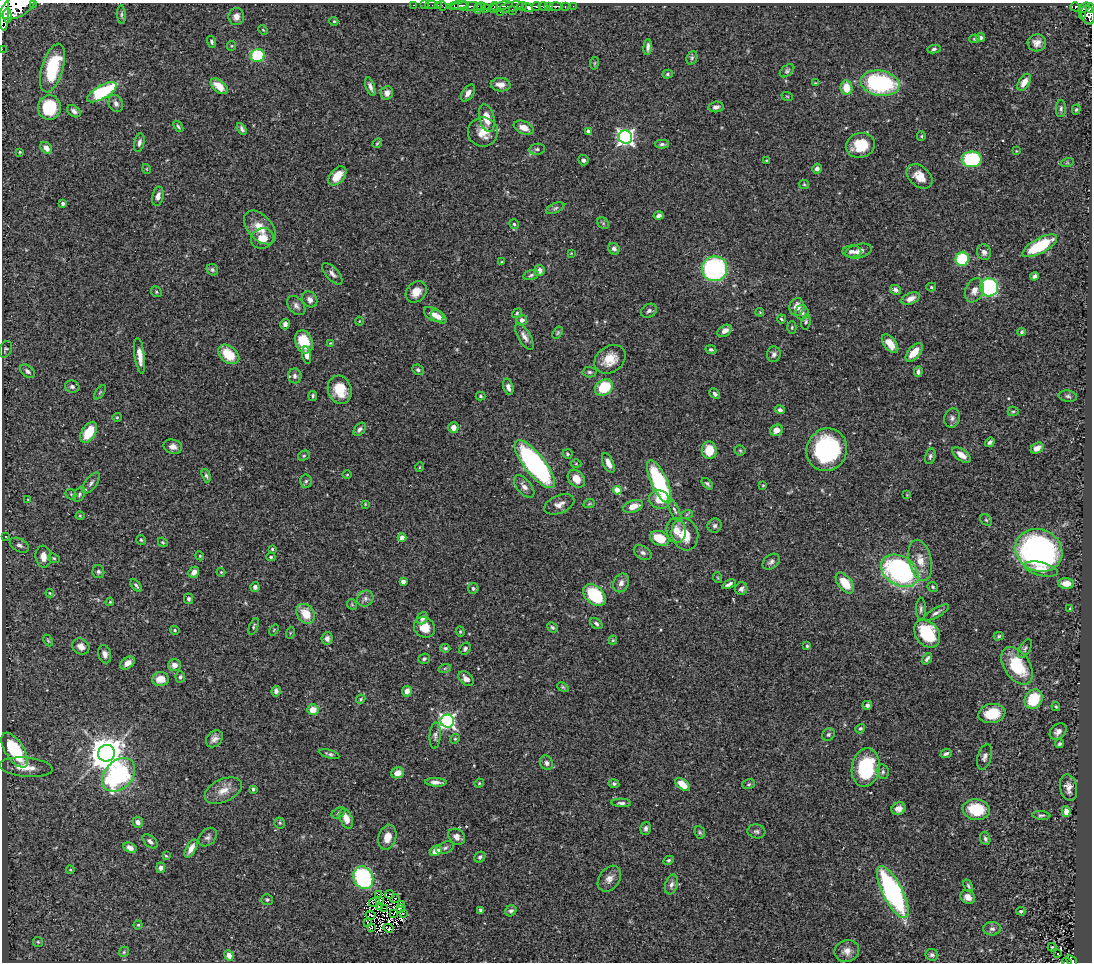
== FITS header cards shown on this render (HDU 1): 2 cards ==
NAXIS1  =                 1090
NAXIS2  =                  960

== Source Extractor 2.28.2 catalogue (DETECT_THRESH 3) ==
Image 1090 x 960 px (HDU 1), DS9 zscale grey, 1 PNG px = 1 image px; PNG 1094 x 964 px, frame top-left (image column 1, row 960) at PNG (2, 3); each listed source drawn as its Kron ellipse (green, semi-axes under 4 px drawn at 4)
Background 0.609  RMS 0.028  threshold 0.0827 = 3 sigma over >= 5 px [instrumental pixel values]
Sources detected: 386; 4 with non-positive FLUX_AUTO (blend fragments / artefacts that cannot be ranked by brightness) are neither listed nor drawn; the other 382 listed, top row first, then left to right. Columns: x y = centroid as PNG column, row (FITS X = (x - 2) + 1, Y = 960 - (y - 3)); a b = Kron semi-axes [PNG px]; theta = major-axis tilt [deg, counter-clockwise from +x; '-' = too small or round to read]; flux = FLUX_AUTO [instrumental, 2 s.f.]
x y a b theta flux
34 4 3 2 - 90
413 5 3 2 - 18
425 5 2 2 - 11
431 5 6 2 0 17
438 5 2 2 - 21
463 5 5 3 - 690
18 6 18 10 30 4500
442 6 5 4 - 33
458 6 10 4 9 530
470 6 20 4 -1 590
502 6 11 4 12 240
522 6 5 3 - 640
536 6 4 3 - 360
543 6 5 3 - 440
548 6 4 3 - 250
556 6 7 3 0 170
565 6 3 3 - 110
573 6 2 2 - 11
481 7 4 3 - 10
493 7 5 2 - 110
511 7 13 4 14 350
1075 7 5 4 - 140
1084 7 6 4 41 210
478 8 5 3 - 47
528 8 5 4 - 810
1090 8 5 3 - 280
486 9 4 3 - 130
4 10 21 5 -89 3300
512 11 3 2 - 130
500 12 2 2 - 14
122 15 9 4 -86 3.4
1088 15 10 6 -72 560
7 16 7 4 -87 820
1083 16 3 3 - 43
236 17 8 8 - 12
334 21 4 4 - 2.3
263 30 5 3 - 1.7
980 38 4 4 - 4.6
974 39 5 4 - 2.3
212 42 6 4 -73 3.6
1037 43 9 8 - 12
231 46 5 4 - 2.1
648 47 8 3 86 6.2
2 49 2 2 - 6.2
934 49 6 4 10 3.9
257 55 7 6 - 100
692 58 7 5 69 3.6
594 63 6 3 81 1.9
53 68 25 10 74 99
787 71 8 5 38 3.9
668 74 5 4 - 3
1024 82 9 5 59 19
815 83 3 3 - 1.4
880 83 20 12 -10 220
501 85 10 7 -4 16
219 86 10 6 -41 31
370 87 10 4 -71 7
846 88 7 6 - 32
102 92 16 6 30 180
387 93 7 6 - 12
468 93 9 5 56 9.8
787 96 6 3 -19 1.8
116 103 9 7 -63 8
49 107 12 11 - 90
716 107 8 5 6 7.9
1061 109 8 5 89 4.7
1076 110 5 4 - 2.9
74 111 7 5 -39 7.2
487 118 14 7 -76 25
178 126 6 3 -53 2.7
524 128 10 6 -22 18
242 129 6 4 -59 5
588 131 4 3 - 12
483 132 15 14 - 29
921 136 5 4 - 2.4
625 137 7 6 - 610
139 143 9 5 77 6.2
377 143 5 4 - 2.4
662 144 7 4 -2 4.4
860 145 15 12 16 48
46 148 7 5 -48 13
537 149 8 5 8 4.5
1016 151 3 3 - 1.6
20 152 4 3 - 1.8
972 159 10 8 0 200
583 160 5 5 - 6
767 160 4 3 - 1.9
1067 163 6 4 18 2.8
817 168 5 4 - 6.9
147 169 5 3 - 1.5
337 176 11 7 49 28
919 176 14 10 -41 24
804 184 5 4 - 2.2
158 196 10 5 78 9.8
63 203 3 3 - 5.9
555 208 9 5 25 4.6
659 215 5 4 - 6.1
603 223 6 5 - 3.4
514 224 5 4 - 3
260 227 20 12 -49 32
262 238 11 10 - 25
1040 246 19 7 29 100
614 249 6 5 - 5.6
852 251 9 6 0 7.4
859 251 13 7 14 13
984 252 8 7 - 8.5
571 253 3 3 - 1.3
962 259 7 6 - 90
502 262 3 3 - 1.9
714 269 13 12 - 280
212 270 6 5 - 4.2
539 270 5 5 - 9.3
332 274 13 6 -48 8.6
531 275 8 4 17 3.7
1034 276 4 4 - 5.5
931 287 5 4 - 2.6
989 287 9 9 - 230
896 290 6 4 -30 6.4
974 290 12 9 68 15
156 292 6 5 - 3
416 292 12 9 47 21
911 298 9 5 23 15
310 299 8 7 - 9.9
296 306 11 7 -48 7.5
797 307 9 7 76 18
649 311 8 6 32 5.2
760 312 4 3 - 1.5
802 312 7 6 - 8
517 313 5 3 - 2.3
434 315 10 6 -31 13
439 317 9 5 -34 12
781 319 5 3 - 2.6
522 320 5 5 - 8.4
359 321 4 3 - 1.3
806 322 8 4 79 3.5
285 324 5 5 - 6.1
792 327 6 4 89 2.5
725 331 8 5 31 11
1022 332 4 3 - 3.3
558 333 7 4 58 2.6
524 337 15 6 -60 11
304 342 12 8 -71 59
330 343 4 3 - 1.4
890 344 11 6 -52 27
5 349 9 6 61 3.4
711 350 5 4 - 3.8
914 352 11 6 50 34
229 354 12 8 -39 54
774 354 8 7 - 6
307 355 9 4 -82 8.7
140 356 18 5 -82 19
610 359 17 13 35 33
418 370 6 5 - 3.6
27 371 8 5 -39 6.4
589 372 7 5 -2 3.7
918 372 5 3 - 4.8
295 376 7 7 - 6.1
72 387 7 6 - 5.6
508 387 8 5 -74 8.4
604 387 10 7 33 76
340 390 14 11 -72 46
100 392 8 4 54 2.9
715 394 6 4 -46 4.2
313 396 5 4 - 2.9
481 396 5 4 - 2.5
1068 396 9 5 -9 5
780 410 5 4 - 5.6
1013 411 5 4 - 2.9
117 417 4 4 - 2.1
952 418 9 7 76 6.5
453 428 5 5 - 14
360 429 7 5 53 5.6
776 430 6 5 - 15
89 432 11 7 57 47
990 442 5 4 - 5.3
173 447 9 7 -14 11
1037 448 7 5 31 14
709 450 9 7 -89 36
740 450 5 5 - 2.5
827 450 22 20 68 220
567 454 5 4 - 3.3
961 455 11 5 -36 16
304 456 6 4 27 2.5
930 456 8 5 76 4.6
608 463 10 5 -65 15
535 464 29 10 -51 420
576 464 5 3 - 1.8
420 467 5 3 - 1.5
347 475 5 3 - 1.6
206 476 7 4 -71 3.5
576 479 10 7 -49 26
306 481 7 5 85 4
659 482 23 8 -66 180
91 483 12 6 53 6.7
707 484 7 4 -45 3.6
763 485 3 3 - 1.6
524 486 13 7 -50 9.8
617 490 4 4 - 51
71 494 6 5 - 3
79 494 8 5 61 4
907 495 4 4 - 1.6
28 500 4 2 - 1.3
659 500 11 9 -29 31
365 504 3 3 - 1.6
559 504 16 9 22 14
589 504 6 3 19 2.3
633 506 10 6 19 24
675 510 13 4 -63 5.8
687 514 6 4 19 2.5
80 516 4 4 - 1.8
986 520 6 5 - 3
715 526 7 7 - 5.2
676 530 12 9 -83 18
685 534 16 13 -72 41
6 537 3 2 - 1.5
402 538 4 4 - 27
660 538 10 7 -21 41
141 540 5 5 - 3
163 542 5 4 - 2.6
19 545 10 6 -29 6.1
272 549 3 3 - 2.2
1039 550 24 21 -24 480
643 553 10 6 -31 6.2
200 556 4 3 - 1.6
43 557 11 8 -84 15
271 557 4 4 - 2.5
54 558 6 4 -22 2.6
920 560 21 11 -77 29
771 562 9 6 39 6.5
1041 569 17 7 -13 22
900 571 20 14 -32 410
98 572 6 6 - 4.2
194 572 6 5 - 9.8
221 572 4 3 - 1.7
718 578 5 3 - 1.8
403 581 4 4 - 14
621 583 10 7 65 9.6
845 583 12 6 -52 44
729 584 7 3 26 6.7
1066 584 8 5 -1 22
136 585 7 4 -51 4.4
255 587 5 4 - 5.3
933 587 5 5 - 2.4
473 588 5 5 - 3.9
741 589 6 6 - 5.9
50 593 4 4 - 1.7
594 595 13 9 -44 110
188 599 5 4 - 4.6
365 599 9 7 39 7.8
110 602 4 3 - 1.8
352 604 5 5 - 2.3
1070 608 4 3 - 1.6
921 609 11 5 89 5
936 613 14 4 29 6.2
306 614 11 8 -57 36
422 618 6 5 - 7.7
596 623 7 4 -34 4.8
254 626 9 4 69 2.8
424 627 11 9 -43 28
552 627 6 4 -42 3.3
175 630 5 4 - 2.8
274 630 6 3 54 1.5
460 632 5 4 - 2.4
290 633 6 3 72 2
927 634 15 11 -52 93
999 636 5 4 - 2.6
327 638 6 5 - 9
613 640 4 4 - 2.1
48 641 6 4 -63 2.5
81 646 9 7 -34 13
807 646 4 3 - 2.5
445 648 5 4 - 3.6
465 649 6 5 - 5.1
1025 649 10 5 62 4.6
105 654 9 6 -75 8.3
424 659 6 5 - 4.7
927 659 6 3 52 4.9
128 663 8 5 38 14
174 665 6 6 - 12
1017 666 21 12 -56 94
445 668 6 4 19 2.4
180 677 6 4 77 3.8
160 679 8 7 - 22
466 679 9 6 -43 10
563 687 6 4 -23 2.5
276 691 5 4 - 6
407 691 5 5 - 13
361 699 5 4 - 2.6
1033 699 10 8 59 75
867 705 5 4 - 5
1056 706 5 4 - 2.4
313 710 5 5 - 24
992 713 14 9 11 50
447 721 7 6 - 540
860 729 5 4 - 3.2
1058 731 9 7 41 10
435 735 13 5 86 6.4
828 735 7 5 45 4.1
214 739 9 7 46 8.9
455 739 5 4 - 2.4
1059 744 4 4 - 3.3
15 750 20 9 -57 120
106 753 8 8 - 4100
329 754 10 4 -16 4.1
946 754 6 4 23 4.7
985 757 13 7 72 8.4
546 763 7 6 - 6.6
26 767 27 9 -5 29
866 768 19 14 80 160
883 772 7 5 -78 5
398 773 6 5 - 16
119 775 19 14 48 260
436 782 10 4 -2 9.4
479 783 5 4 - 1.8
614 784 5 4 - 3.8
682 784 8 5 -39 27
749 784 6 5 - 3
1068 788 13 8 -78 13
253 789 3 3 - 4.4
223 791 20 11 24 25
621 803 10 4 -2 5.4
899 809 7 6 - 11
976 810 14 10 -8 73
1066 811 5 4 - 11
338 813 7 5 29 3.4
1041 815 9 4 -6 3.7
346 818 10 6 -70 19
138 822 5 5 - 9.5
280 823 5 5 - 2.5
646 828 6 5 - 6.8
756 831 9 7 -9 5.5
700 832 6 5 - 3
208 837 10 7 47 6.6
387 837 13 8 75 24
457 837 9 7 -41 11
985 839 7 5 -70 4.7
150 841 9 5 -43 6.6
130 848 7 4 -27 10
191 848 10 4 61 16
445 848 9 6 23 5.2
436 851 6 5 - 24
166 856 3 2 - 1.7
480 857 6 5 - 4.1
669 860 5 4 - 2.8
161 868 5 4 - 7.1
70 870 4 3 - 1.8
363 878 12 9 -65 230
609 879 14 10 54 13
671 884 10 6 71 7.7
968 886 6 3 -65 3.1
893 892 29 10 -63 320
378 894 3 2 - 1.9
390 894 4 2 - 3.4
968 897 8 6 -35 13
395 899 5 2 - 1.6
267 900 6 5 - 3.3
380 900 3 3 - 1.1
374 902 6 2 27 1.8
401 904 4 2 - 2.9
379 907 3 2 - 2.4
385 908 2 2 - 1.5
400 909 3 2 - 2.2
481 910 4 3 - 3.4
511 911 6 5 - 5.5
1021 911 4 4 - 3
394 913 4 2 - 0.21
403 913 2 2 - 2.8
371 915 5 2 - 1
367 923 3 2 - 1.8
138 925 4 4 - 2.4
371 928 3 2 - 1.4
388 928 5 2 - 2.7
992 929 9 7 0 6
38 942 5 5 - 2.5
1052 947 4 4 - 2.3
847 951 12 11 - 15
124 952 5 4 - 2.6
1058 953 3 2 - 3.2
229 955 5 4 - 13
932 955 6 6 - 4.9
1071 961 6 4 -40 100
1067 962 5 2 - 32
At the frame edge (FLAGS 8, measured only in part): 7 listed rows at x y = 34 4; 18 6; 1090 8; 4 10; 2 49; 1071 961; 1067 962
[4 non-positive-flux detections neither listed nor drawn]